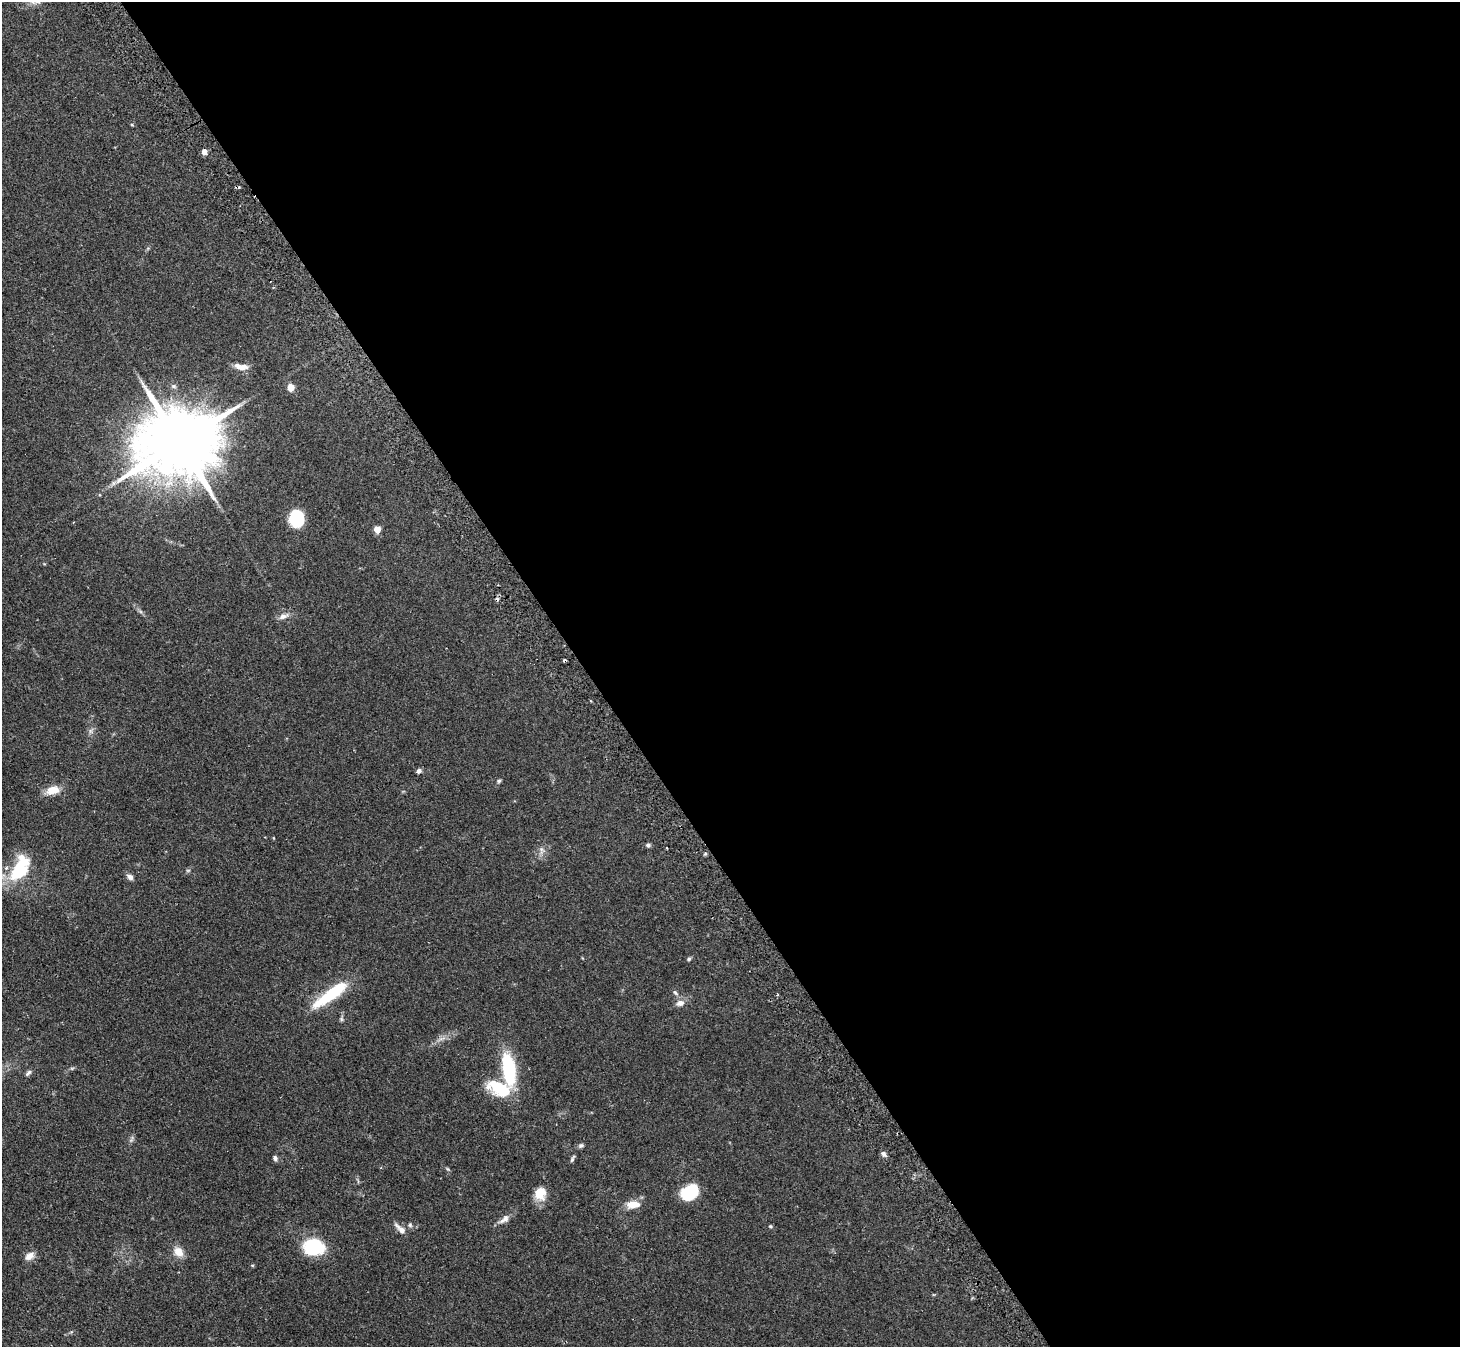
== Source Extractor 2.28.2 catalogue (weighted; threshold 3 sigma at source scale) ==
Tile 8 of 4 x 4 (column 4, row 2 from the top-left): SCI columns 4409-5866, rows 2864-4208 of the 5898 x 5865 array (HDU 1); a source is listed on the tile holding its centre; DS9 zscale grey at full resolution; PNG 1462 x 1349 px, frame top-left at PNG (2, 2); no overlay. Shown black and unused: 60% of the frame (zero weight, under 2 of 3 exposures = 3% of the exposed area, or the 3 px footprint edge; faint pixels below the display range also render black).
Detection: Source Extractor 2.28.2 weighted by HDU 2 'WHT'; one run over the whole footprint, this tile lists its part. Background 0.0955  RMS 0.0063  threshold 0.0281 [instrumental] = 3 sigma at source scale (4.5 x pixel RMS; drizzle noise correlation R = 1.50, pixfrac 1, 0.05/0.05 arcsec/px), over >= 5 px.
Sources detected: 49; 2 too faint to see at this stretch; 1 inside a brighter object's white glare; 3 cosmic-ray / hot-pixel residue — not listed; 2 inside a brighter listed object's ellipse — not listed separately; the other 41 listed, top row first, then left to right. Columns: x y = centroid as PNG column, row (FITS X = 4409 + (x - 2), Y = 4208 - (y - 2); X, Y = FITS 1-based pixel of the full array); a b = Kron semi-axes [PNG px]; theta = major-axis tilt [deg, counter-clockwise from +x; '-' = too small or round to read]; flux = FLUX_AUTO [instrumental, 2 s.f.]
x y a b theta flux
132 125 5 3 - 0.56
204 152 4 4 - 5.8
242 367 15 9 3 4.4
173 386 7 5 -17 1.4
291 387 5 4 - 14
178 443 24 17 23 7600
296 518 14 11 -80 36
377 529 5 4 - 12
283 616 13 7 20 3.5
90 731 7 4 -90 1.4
419 771 6 5 - 2
499 781 6 5 - 1
52 790 15 9 15 8.7
648 845 6 5 - 1.2
541 850 10 7 -83 2.5
705 854 5 3 - 0.69
18 870 27 18 56 31
130 877 9 7 -36 2.4
689 959 6 4 23 0.93
675 993 9 5 -51 1.5
331 994 49 11 36 30
680 1003 10 7 11 3.8
509 1069 34 13 -81 41
28 1073 10 5 44 1.6
499 1088 27 14 -25 29
581 1146 7 6 - 1.4
884 1154 8 5 -52 1.8
275 1158 7 5 -70 1.5
572 1159 9 4 63 1.2
448 1169 6 4 -70 0.74
689 1192 16 12 34 27
540 1193 15 12 84 9.9
633 1204 16 9 2 7.8
504 1219 17 8 37 3.9
410 1225 6 5 - 1
770 1226 5 4 - 0.77
401 1229 15 6 -45 4.3
313 1247 19 16 -4 35
178 1252 13 10 -50 6.5
29 1256 14 9 32 4.1
252 1265 5 3 - 0.61
Isophote crosses this tile's border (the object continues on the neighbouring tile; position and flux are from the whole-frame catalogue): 1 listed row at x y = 18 870